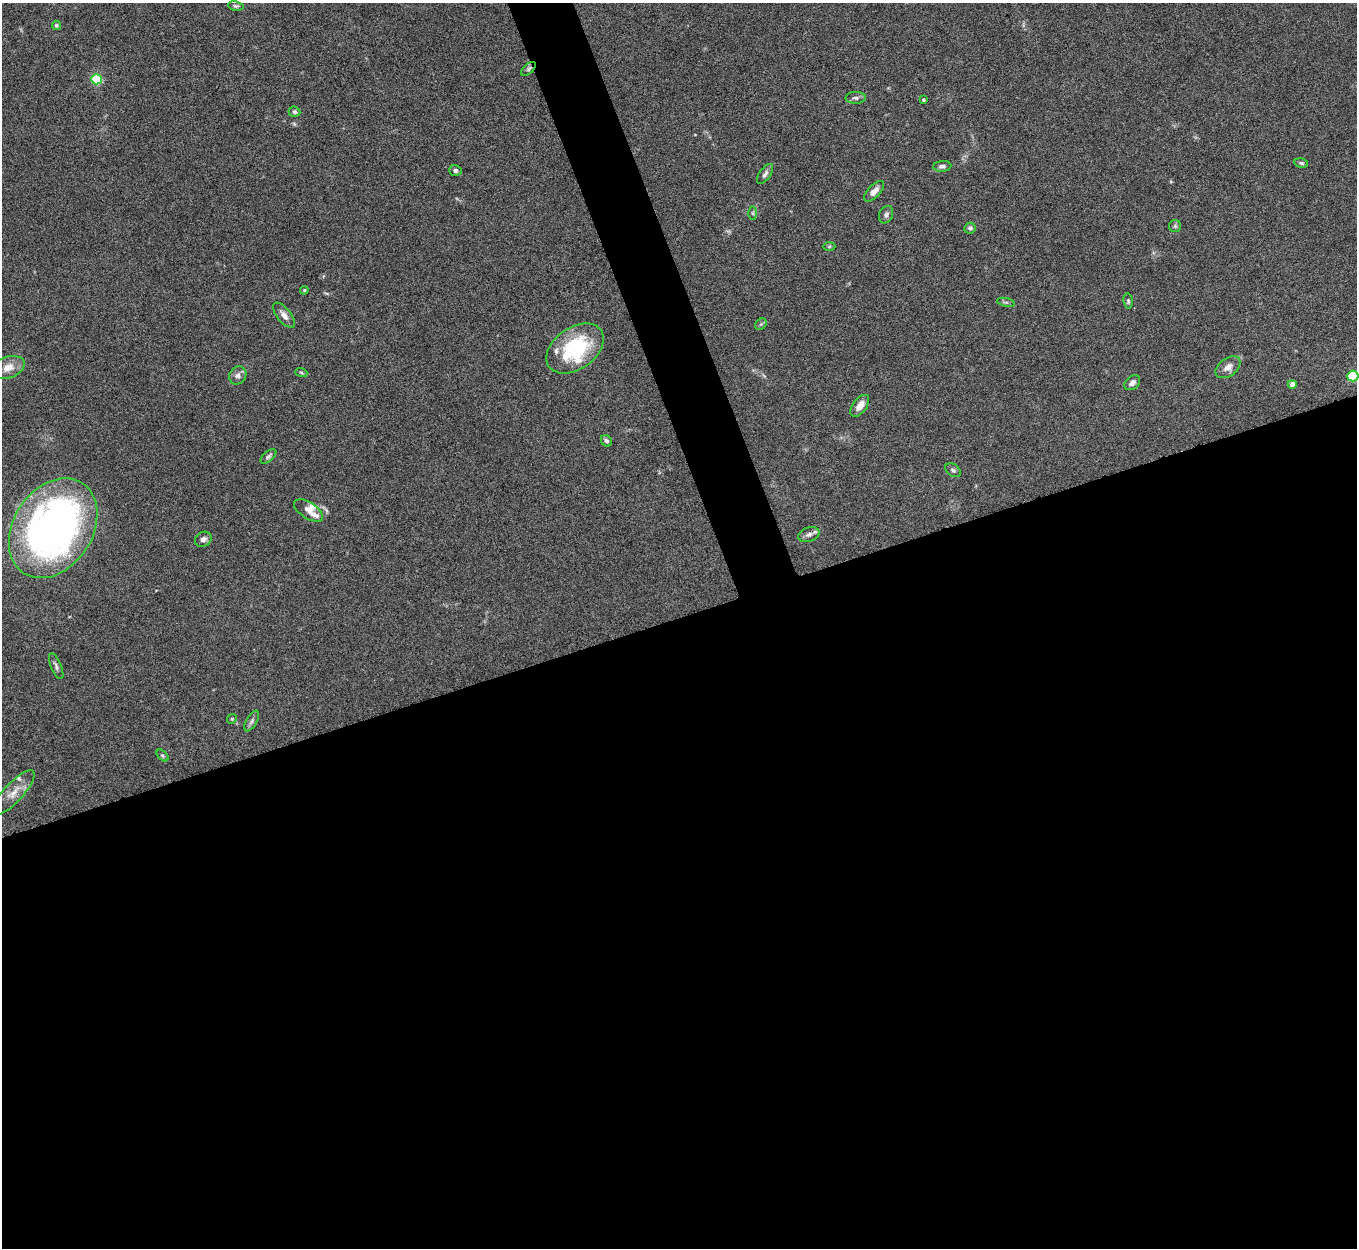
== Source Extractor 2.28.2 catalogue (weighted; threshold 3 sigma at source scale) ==
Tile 15 of 4 x 4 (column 3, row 4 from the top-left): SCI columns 2713-4067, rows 151-1396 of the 5424 x 5408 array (HDU 1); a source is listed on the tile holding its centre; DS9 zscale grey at full resolution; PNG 1359 x 1250 px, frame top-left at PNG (2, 3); each listed source drawn as its Kron ellipse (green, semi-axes under 4 px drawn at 4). Shown black and unused: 53% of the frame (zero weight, under 5 of 10 exposures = <1% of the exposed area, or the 3 px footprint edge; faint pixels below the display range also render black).
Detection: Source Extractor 2.28.2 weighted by HDU 2 'WHT'; one run over the whole footprint, this tile lists its part. Background 0.142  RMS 0.0057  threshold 0.0232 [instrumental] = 3 sigma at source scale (4.09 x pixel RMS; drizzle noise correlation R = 1.36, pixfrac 0.8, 0.05/0.05 arcsec/px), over >= 5 px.
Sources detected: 47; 4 inside a brighter listed object's ellipse — not listed separately; the other 43 listed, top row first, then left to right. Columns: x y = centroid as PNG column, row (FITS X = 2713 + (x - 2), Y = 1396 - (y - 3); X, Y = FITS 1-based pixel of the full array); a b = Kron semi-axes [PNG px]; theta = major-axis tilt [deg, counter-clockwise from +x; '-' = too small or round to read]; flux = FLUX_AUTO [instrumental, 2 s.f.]
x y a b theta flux
236 6 8 5 -9 0.98
56 25 5 4 - 0.81
529 69 9 4 44 1.1
96 79 5 5 - 31
856 98 10 6 1 1.6
923 100 4 3 - 0.78
295 112 6 5 - 1.2
1301 163 7 4 -12 0.96
942 166 9 5 4 1.8
455 170 6 5 - 1.3
765 174 11 5 54 1.8
874 191 13 6 46 3.2
753 213 6 4 -88 0.79
886 215 9 7 68 1.9
1175 226 6 6 - 0.99
970 228 6 5 - 1.5
829 246 6 4 2 0.74
304 290 4 3 - 0.64
1128 301 7 4 -82 0.91
1006 302 9 3 -13 0.9
284 315 15 7 -51 3.3
761 324 6 5 - 0.82
575 348 32 20 35 41
8 367 17 10 20 5.6
1228 367 14 9 37 3.7
301 372 6 4 -19 0.69
238 375 9 8 - 2.2
1353 376 5 5 - 37
1132 383 9 6 42 2.2
1292 384 4 4 - 3.7
860 406 12 7 53 4.8
606 441 6 5 - 1.3
268 456 9 5 40 1.2
953 470 8 6 -37 1.2
308 510 16 8 -32 4
53 528 54 39 57 280
809 534 11 7 20 2.2
203 539 9 7 32 2.1
56 666 14 5 -67 1.7
232 719 5 4 - 0.64
252 721 11 5 60 1.5
162 755 7 4 -45 0.8
13 793 29 9 47 6.8
Overlapping masked pixels (flux is a lower limit): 1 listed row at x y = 529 69
Isophote crosses this tile's border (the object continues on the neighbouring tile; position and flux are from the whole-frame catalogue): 1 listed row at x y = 1353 376